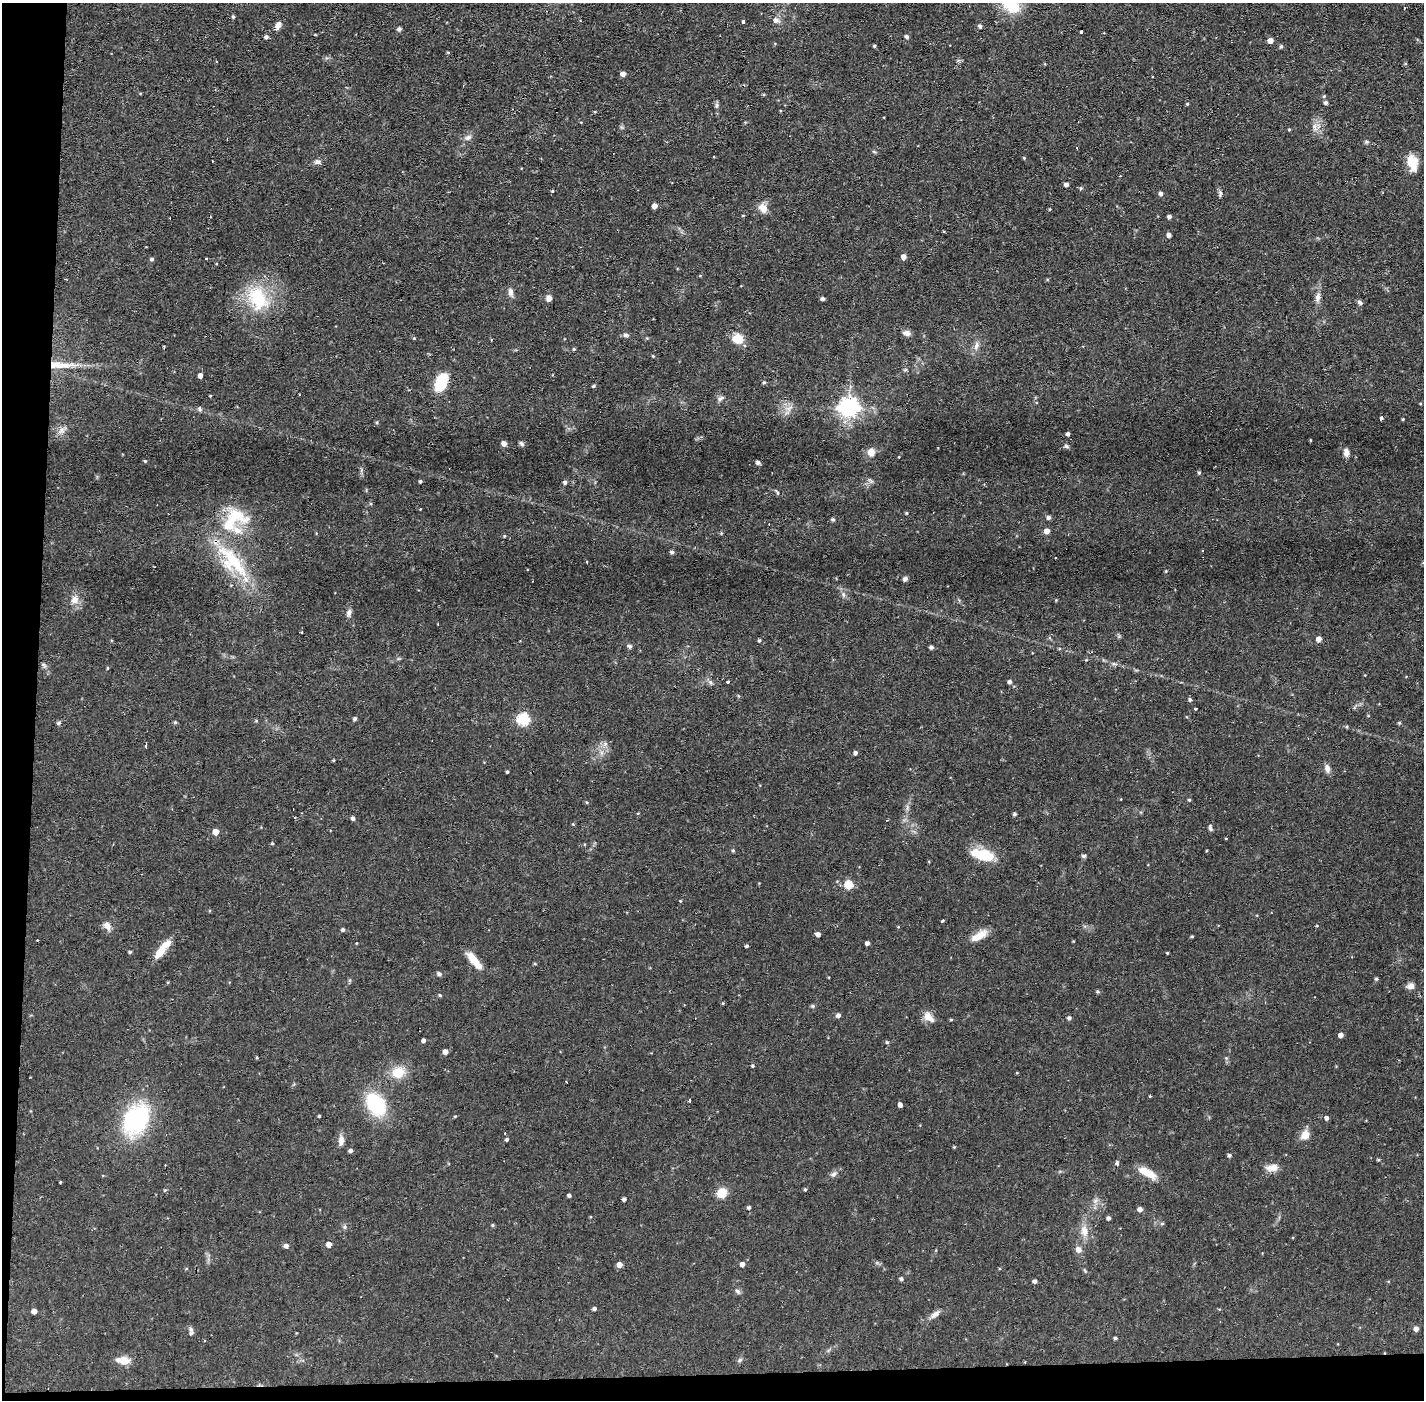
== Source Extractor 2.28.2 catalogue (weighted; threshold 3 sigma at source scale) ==
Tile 7 of 3 x 3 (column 1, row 3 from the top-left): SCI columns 1-1422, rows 54-1451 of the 4267 x 4300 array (HDU 1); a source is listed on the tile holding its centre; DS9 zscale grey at full resolution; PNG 1426 x 1402 px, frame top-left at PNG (2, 3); no overlay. Shown black and unused: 4% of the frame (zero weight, under 2 of 3 exposures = <1% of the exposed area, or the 3 px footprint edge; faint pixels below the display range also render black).
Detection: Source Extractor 2.28.2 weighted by HDU 2 'WHT'; one run over the whole footprint, this tile lists its part. Background 0.0582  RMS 0.006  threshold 0.0272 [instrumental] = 3 sigma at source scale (4.5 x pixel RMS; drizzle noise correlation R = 1.50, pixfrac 1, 0.05/0.05 arcsec/px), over >= 5 px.
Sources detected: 215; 8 cosmic-ray / hot-pixel residue — not listed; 3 inside a brighter listed object's ellipse — not listed separately; the other 204 listed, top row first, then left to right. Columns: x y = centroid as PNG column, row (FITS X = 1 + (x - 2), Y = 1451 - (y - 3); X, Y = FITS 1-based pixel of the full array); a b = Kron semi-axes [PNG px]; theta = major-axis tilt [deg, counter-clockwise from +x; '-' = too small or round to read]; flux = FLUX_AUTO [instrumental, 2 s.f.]
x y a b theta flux
1011 6 24 15 -26 15
233 17 4 4 - 0.92
776 20 7 7 - 2.6
744 22 4 3 - 5
278 25 10 6 63 3
980 26 4 4 - 1.3
399 29 5 5 - 1.6
1081 32 3 3 - 1.5
266 37 5 4 - 1.4
906 37 4 4 - 1.5
1270 41 5 4 - 3.7
874 46 4 3 - 0.75
1281 46 5 5 - 0.83
623 74 4 4 - 3.2
1325 103 5 5 - 1.5
1187 104 4 4 - 0.66
595 112 4 3 - 0.48
1315 127 13 4 -74 2.6
1289 130 3 3 - 0.6
468 137 10 6 30 2.2
1366 142 6 4 45 0.83
1024 158 4 3 - 0.54
317 162 10 7 6 2.1
1412 162 18 11 -75 11
1066 184 4 3 - 2
1081 188 5 4 - 0.82
1161 193 5 4 - 1.8
1220 193 10 4 86 1.3
654 206 4 4 - 3.4
763 208 14 10 -55 4.8
1050 209 4 4 - 0.48
743 215 4 3 - 0.47
1169 217 4 4 - 1.6
1169 235 4 4 - 2.2
904 257 5 4 - 3.1
206 258 3 2 - 0.53
152 259 5 5 - 1.1
510 292 11 7 -86 2.5
1318 297 12 7 78 3.1
258 298 31 20 -63 32
549 298 5 5 - 4
822 299 4 4 - 1.2
1360 302 7 5 -32 1.4
906 333 9 6 -11 2.7
626 335 8 5 -1 1.5
414 338 4 3 - 0.5
738 339 9 8 - 11
977 345 12 5 80 2.4
164 347 3 2 - 1.2
574 349 4 4 - 0.71
653 356 4 3 - 0.55
61 365 44 8 -1 14
200 375 4 4 - 2.6
441 382 18 11 66 20
764 382 4 4 - 0.86
593 386 5 4 - 0.79
210 396 4 2 - 0.4
721 398 11 5 31 1.7
849 407 8 7 - 250
789 408 9 6 56 2.6
199 409 6 5 - 1.3
1381 418 4 4 - 4.3
1403 419 3 3 - 0.6
377 422 5 3 - 0.62
60 430 7 4 70 1.9
1068 434 4 4 - 1.4
504 443 5 5 - 3.1
522 444 7 5 -55 1.5
1066 446 6 5 - 1.1
871 452 9 8 - 5
1346 452 10 7 -76 3.1
145 461 4 4 - 0.61
758 462 5 4 - 1.7
1199 472 5 4 - 0.89
420 481 4 4 - 0.89
565 482 5 4 - 1.6
777 492 9 4 -51 1.2
906 513 4 4 - 0.61
1049 517 5 4 - 1.8
833 519 4 4 - 1.1
231 522 38 18 61 27
1047 531 5 5 - 3.8
721 533 5 3 - 0.6
504 536 4 4 - 0.62
672 552 4 4 - 1.5
232 561 57 22 -50 43
1166 571 4 3 - 0.55
905 579 5 5 - 1.7
843 594 7 4 -72 1.3
74 600 12 10 65 4.7
349 612 10 6 70 1.9
1319 639 5 4 - 3.3
759 640 4 4 - 0.91
629 646 5 4 - 1.6
931 647 4 4 - 1.5
1086 660 4 4 - 0.47
1114 664 6 4 -1 1.1
44 665 9 4 -36 1.1
107 668 4 3 - 0.54
727 682 3 3 - 1.2
1009 682 5 4 - 1.8
1190 700 5 4 - 1.1
1195 709 3 2 - 0.68
355 719 5 4 - 1.1
523 719 6 6 - 57
175 722 5 4 - 0.89
58 723 5 4 - 1.2
1399 723 4 4 - 0.66
605 744 6 5 - 1.5
146 746 3 2 - 1
855 753 4 4 - 1.6
333 760 3 3 - 0.61
1327 768 11 7 -76 2.6
507 772 3 3 - 0.75
1189 800 4 3 - 0.63
638 813 4 3 - 0.42
1014 814 4 4 - 1
353 818 5 5 - 1.3
573 824 4 4 - 0.52
1210 828 8 5 -79 1.3
215 832 5 5 - 5.6
272 843 4 3 - 0.62
733 850 5 4 - 0.84
982 855 29 12 -15 16
1084 856 7 5 2 1
848 884 13 11 -12 6.1
942 921 3 2 - 0.9
107 926 11 8 -48 3.5
343 930 4 4 - 1.1
818 934 4 4 - 2.5
979 936 22 8 31 7.5
1192 936 4 3 - 0.63
867 943 4 4 - 2
165 945 20 9 42 6.6
746 946 4 4 - 0.82
130 952 4 3 - 0.93
1167 953 3 3 - 0.5
474 961 22 7 -50 9.9
439 974 6 5 - 1.5
1376 979 4 4 - 1
1411 986 9 8 - 2.7
1097 991 6 4 -71 0.67
440 995 4 3 - 0.74
723 1003 4 3 - 0.54
812 1006 5 5 - 0.82
838 1015 5 4 - 1.9
929 1017 17 9 -44 4.9
1069 1018 5 5 - 1.4
951 1020 5 3 - 0.65
1341 1035 4 4 - 2.8
423 1040 4 3 - 1.7
887 1042 5 4 - 0.79
445 1052 5 4 - 2.8
753 1066 4 3 - 0.75
398 1073 15 13 9 11
1017 1073 4 3 - 0.45
1150 1096 3 3 - 0.56
690 1100 3 3 - 2.9
376 1104 21 14 -56 45
900 1105 4 4 - 2.2
319 1116 3 3 - 0.71
455 1116 5 3 - 0.52
1326 1118 5 4 - 1.7
136 1119 32 22 56 67
1305 1135 12 10 56 5.7
341 1140 12 7 89 3.5
506 1140 4 4 - 1
954 1147 4 3 - 0.55
350 1151 5 4 - 1.5
1229 1155 4 4 - 1.1
1378 1160 4 3 - 0.7
1117 1163 4 4 - 1.6
1272 1168 18 9 7 4.9
1147 1172 24 8 -29 9.2
834 1174 9 5 36 1.9
60 1182 3 3 - 0.61
805 1189 4 3 - 0.74
722 1193 8 8 - 13
569 1195 4 3 - 1.4
624 1199 4 4 - 1.5
1095 1201 7 5 46 1.6
749 1207 4 4 - 1.1
1140 1209 5 4 - 2.8
1108 1218 4 4 - 1.6
1162 1223 5 4 - 0.79
492 1225 4 4 - 0.73
345 1227 7 4 89 1
1084 1231 16 10 -82 5.9
329 1244 5 5 - 3.2
286 1246 5 4 - 2.1
1078 1250 6 6 - 3.4
742 1264 4 4 - 2.8
619 1265 5 5 - 3.8
901 1279 4 4 - 1.3
1035 1281 4 4 - 1.6
737 1291 8 5 -41 1.5
594 1309 4 4 - 1.4
34 1311 4 4 - 3.1
935 1314 14 6 39 2.9
191 1329 11 5 -70 1.7
1416 1329 5 5 - 2.6
1115 1338 4 3 - 1.1
123 1360 14 8 -5 7.4
740 1360 7 5 37 1
Overlapping masked pixels (flux is a lower limit): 1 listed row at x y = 61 365
Isophote crosses this tile's border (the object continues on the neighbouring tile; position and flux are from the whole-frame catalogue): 1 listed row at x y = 1011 6